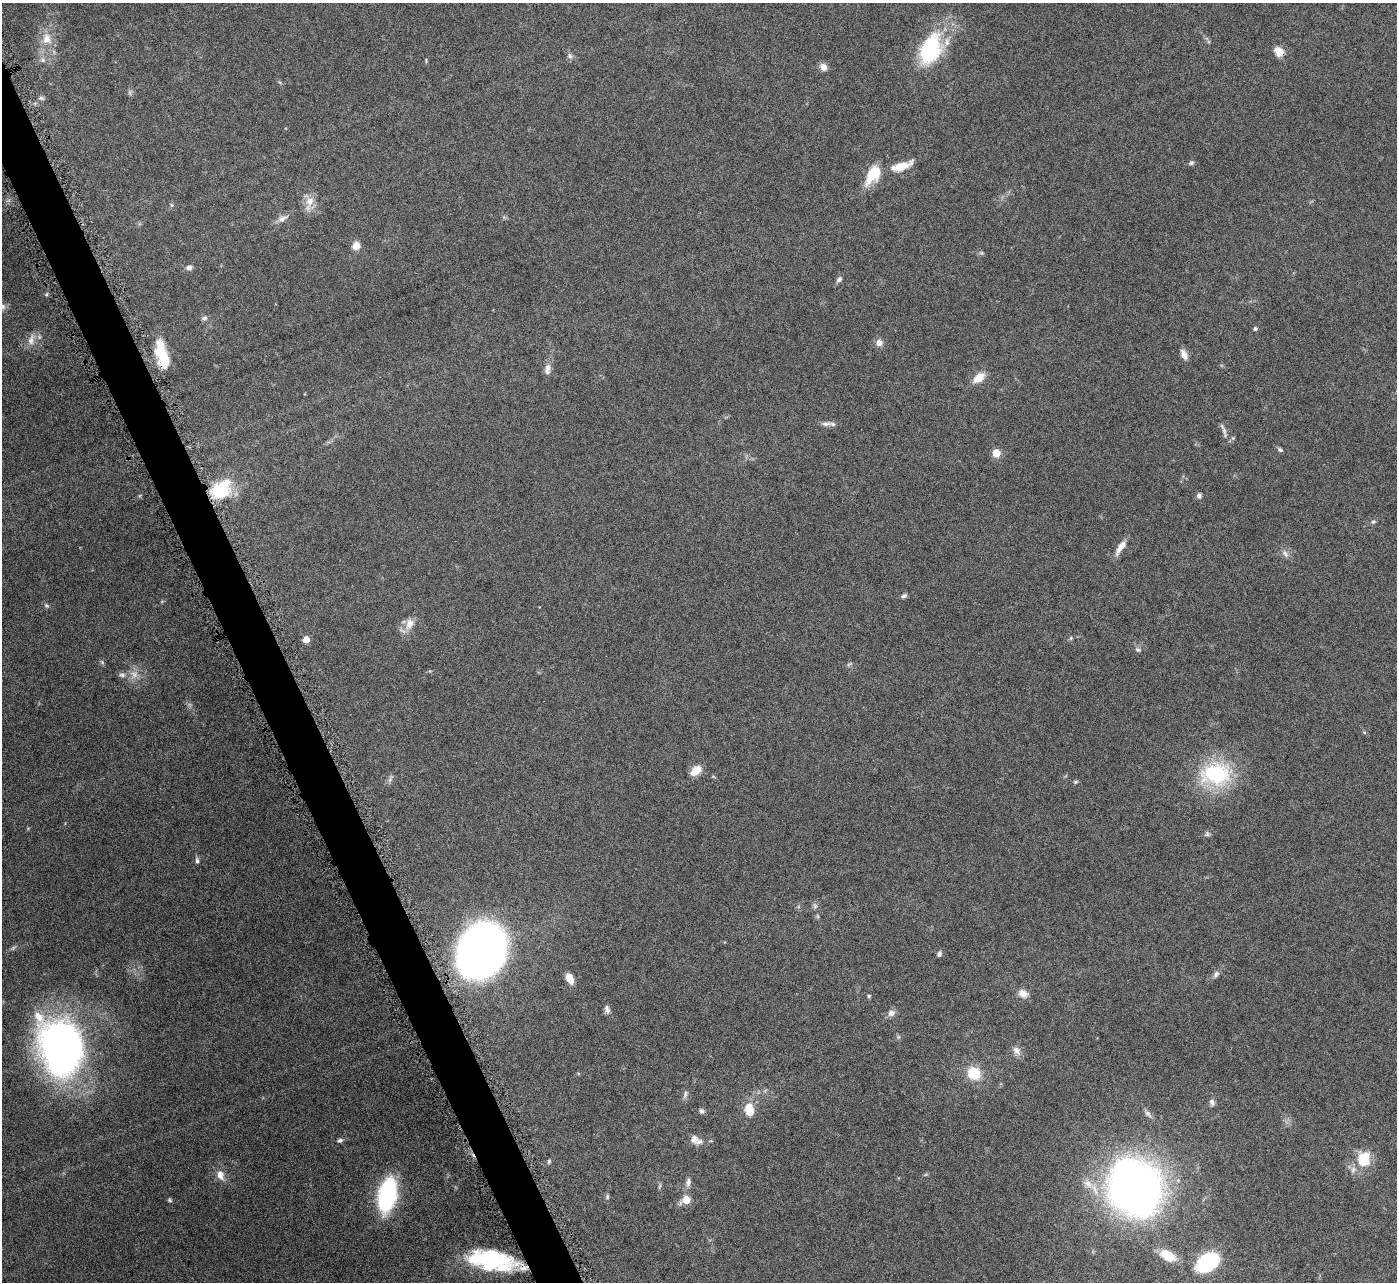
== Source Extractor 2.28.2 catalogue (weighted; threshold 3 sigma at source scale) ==
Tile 11 of 4 x 4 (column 3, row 3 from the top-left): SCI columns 2793-4187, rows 1571-2850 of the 5582 x 5570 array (HDU 1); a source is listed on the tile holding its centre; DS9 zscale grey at full resolution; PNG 1399 x 1284 px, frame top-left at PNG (2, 3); no overlay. Shown black and unused: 3% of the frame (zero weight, under 4 of 8 exposures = <1% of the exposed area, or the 3 px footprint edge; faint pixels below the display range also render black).
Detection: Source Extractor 2.28.2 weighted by HDU 2 'WHT'; one run over the whole footprint, this tile lists its part. Background 0.106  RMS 0.0064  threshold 0.0264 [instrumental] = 3 sigma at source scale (4.09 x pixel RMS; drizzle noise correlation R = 1.36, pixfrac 0.8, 0.05/0.05 arcsec/px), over >= 5 px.
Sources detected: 92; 3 too faint to see at this stretch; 1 inside a brighter object's white glare — not listed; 3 inside a brighter listed object's ellipse — not listed separately; the other 85 listed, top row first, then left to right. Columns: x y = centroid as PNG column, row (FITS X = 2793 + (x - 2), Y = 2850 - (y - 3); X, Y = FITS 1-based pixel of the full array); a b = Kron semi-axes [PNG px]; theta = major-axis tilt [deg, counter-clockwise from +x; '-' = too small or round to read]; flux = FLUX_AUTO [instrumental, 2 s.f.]
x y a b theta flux
47 39 17 13 -82 10
930 49 37 23 68 49
1279 51 11 9 -53 6.8
570 56 8 7 - 1.8
43 60 7 6 - 2.1
823 67 10 7 -54 3.6
41 98 8 5 -11 1.4
1191 163 7 5 26 1.3
901 166 27 9 18 10
873 174 24 13 55 17
309 202 23 9 73 6.2
282 219 15 7 25 3.6
356 246 8 7 - 6.3
189 267 8 6 8 2.3
839 279 7 6 - 1.7
2 306 13 8 -25 3.2
204 318 8 5 2 1.4
1255 329 4 4 - 1.5
31 340 18 8 77 4.7
879 343 8 8 - 3.3
162 355 33 11 -75 21
1184 355 13 7 -64 4
547 369 17 8 83 3.6
979 378 15 9 39 7.5
826 424 15 6 3 2.8
1223 429 23 5 -67 2.7
1233 438 5 5 - 0.74
1280 450 8 4 -36 1.2
996 453 5 5 - 19
221 491 25 20 32 28
1199 496 6 6 - 1.8
1373 522 6 5 - 1.1
1121 547 21 7 56 5.4
1285 553 9 6 -52 2.3
904 596 7 5 25 1.4
46 606 7 4 -20 1.1
410 624 16 11 66 6.5
1071 638 6 4 47 0.84
306 639 5 5 - 8.1
1138 650 8 6 -19 1.4
102 662 6 4 -46 0.97
122 675 9 6 -8 2.1
1364 732 5 4 - 0.7
696 771 13 8 38 7.7
1216 774 43 31 1 48
390 779 12 4 64 1.5
1075 782 7 5 1 0.89
1207 834 8 5 79 1.3
197 860 8 5 -82 1.4
815 906 6 6 - 1.4
818 916 6 4 -89 0.84
13 948 9 4 36 1.2
481 950 31 25 61 780
939 954 8 6 71 1.5
1216 974 10 6 51 2
570 978 10 6 -64 7.6
1023 993 12 9 -24 5
869 996 5 4 - 0.87
607 1009 12 7 -71 2.2
891 1013 10 8 27 2.8
898 1037 6 4 72 0.85
61 1047 36 27 -76 410
1016 1051 13 8 -59 3.6
974 1073 14 12 -38 16
685 1095 12 5 77 1.9
1212 1102 8 6 -72 2.2
749 1110 17 11 -80 9.8
701 1111 7 5 -31 1.6
1148 1114 11 6 -49 2.1
694 1139 13 10 -58 3.8
340 1140 7 6 - 1.5
1363 1159 19 17 84 17
549 1161 7 5 75 0.9
220 1175 12 9 -70 5.3
688 1182 13 6 84 2.7
1088 1184 14 9 -35 5.6
659 1186 9 3 69 0.84
1135 1187 35 29 -64 570
387 1195 26 13 78 92
607 1197 7 5 77 1
170 1200 6 4 -28 0.92
686 1200 5 5 - 16
1168 1255 18 10 -29 14
488 1259 58 18 -11 57
1208 1262 18 12 34 72
Overlapping masked pixels (flux is a lower limit): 2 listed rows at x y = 162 355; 488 1259
Isophote crosses this tile's border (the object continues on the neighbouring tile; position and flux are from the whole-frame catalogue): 1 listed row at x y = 2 306